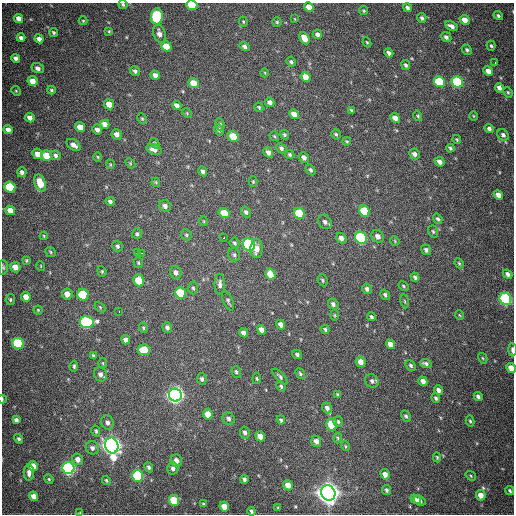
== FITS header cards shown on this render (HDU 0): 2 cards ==
NAXIS1  =                  512
NAXIS2  =                  512

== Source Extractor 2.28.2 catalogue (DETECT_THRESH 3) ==
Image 512 x 512 px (HDU 0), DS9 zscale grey, 1 PNG px = 1 image px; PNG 516 x 516 px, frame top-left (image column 1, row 512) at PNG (2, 3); each listed source drawn as its Kron ellipse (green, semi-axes under 4 px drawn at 4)
Background 648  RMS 19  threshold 56.1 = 3 sigma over >= 5 px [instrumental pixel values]
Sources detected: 242; all 242 listed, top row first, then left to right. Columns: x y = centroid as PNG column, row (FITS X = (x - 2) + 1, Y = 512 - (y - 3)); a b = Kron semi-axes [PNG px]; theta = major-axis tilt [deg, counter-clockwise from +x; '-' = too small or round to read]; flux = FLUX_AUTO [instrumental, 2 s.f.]
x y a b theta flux
123 4 5 3 - 1.7e+03
192 5 5 4 - 4.6e+04
309 7 5 4 - 1.1e+04
407 8 4 4 - 3.2e+03
364 11 4 4 - 1.6e+03
157 16 8 6 86 1.2e+05
498 16 5 4 - 2.7e+03
19 18 5 4 - 8.6e+03
422 18 5 4 - 2.8e+03
295 19 4 2 - 8.4e+02
465 20 5 4 - 1.1e+04
83 21 4 4 - 1.3e+03
243 22 5 4 - 1.4e+03
277 22 4 4 - 1.7e+03
451 26 7 4 -25 5.8e+03
109 31 4 4 - 1.2e+03
53 32 5 4 - 2.0e+03
159 34 9 6 -72 7.0e+03
317 34 5 4 - 5.0e+03
446 37 5 4 - 4.1e+03
21 38 4 4 - 4.0e+03
304 38 6 4 -61 1.6e+04
39 39 4 4 - 6.4e+03
367 42 5 4 - 1.4e+03
166 46 5 5 - 2.0e+04
491 46 5 4 - 2.0e+03
245 47 5 4 - 3.5e+03
467 50 5 4 - 2.5e+03
389 53 4 4 - 4.1e+03
16 58 4 4 - 4.5e+03
291 62 5 4 - 2.7e+03
495 63 3 2 - 2.2e+03
406 65 5 4 - 2.7e+03
38 68 6 5 - 4.2e+03
135 71 5 4 - 3.0e+03
488 71 5 4 - 9.8e+03
265 73 4 3 - 1.1e+03
155 75 5 4 - 6.3e+03
306 77 5 4 - 1.2e+04
32 81 5 4 - 1.4e+04
439 82 6 5 - 5.7e+04
457 82 6 5 - 1.1e+05
194 83 5 5 - 1.9e+04
499 88 5 4 - 5.7e+03
51 90 4 3 - 1.8e+03
16 91 5 4 - 1.4e+03
508 92 5 3 - 1.8e+03
270 102 5 4 - 4.6e+03
109 104 5 4 - 1.4e+04
177 105 5 4 - 5.7e+03
259 107 5 4 - 1.7e+03
351 110 4 3 - 1.8e+03
187 113 5 3 - 1.3e+03
294 114 5 4 - 1.0e+04
418 116 5 4 - 1.6e+03
473 116 5 3 - 1.1e+03
30 118 5 4 - 7.7e+03
395 118 5 4 - 8.5e+03
142 119 5 4 - 1.5e+03
105 124 4 4 - 1.1e+04
220 124 6 4 -71 2.9e+03
80 127 5 4 - 1.3e+04
97 129 5 4 - 5.1e+03
489 129 5 4 - 3.6e+03
8 130 5 4 - 7.5e+03
219 130 6 5 - 3.7e+03
117 134 5 5 - 7.1e+03
284 134 5 4 - 2.2e+03
336 134 5 4 - 1.9e+03
503 135 6 5 - 4.2e+03
233 136 6 5 - 2.4e+04
274 136 5 4 - 1.5e+03
457 139 4 3 - 1.4e+03
347 141 4 3 - 1.5e+03
155 143 6 4 -54 1.8e+03
74 145 8 5 -36 6.5e+03
281 148 6 4 -46 3.2e+03
450 148 4 3 - 2.3e+03
154 149 8 5 -15 8.6e+03
268 152 5 4 - 5.5e+03
38 154 5 5 - 1.0e+04
414 154 6 5 - 5.0e+03
55 155 5 4 - 3.1e+03
290 155 5 4 - 2.2e+03
46 156 5 5 - 2.6e+04
98 157 4 3 - 1.2e+03
304 157 5 4 - 5.3e+03
440 162 5 4 - 5.9e+03
130 163 6 4 -48 1.7e+03
110 164 5 3 - 1.2e+03
311 170 6 4 -56 2.6e+03
203 171 5 4 - 4.1e+03
22 172 5 4 - 4.2e+03
156 182 4 4 - 1.4e+03
253 182 5 4 - 1.5e+03
40 183 9 5 -70 2.4e+04
10 187 5 5 - 6.1e+04
498 195 5 4 - 8.6e+03
110 201 5 4 - 3.3e+03
165 206 6 5 - 4.3e+03
10 210 5 4 - 1.0e+04
364 211 6 5 - 5.0e+04
246 212 6 4 -51 3.2e+03
224 213 6 5 - 2.0e+04
299 213 6 5 - 4.5e+04
438 219 5 4 - 2.4e+03
203 221 5 3 - 1.0e+03
325 222 7 6 - 4.6e+03
433 231 6 4 -72 2.0e+03
137 234 5 5 - 2.3e+03
186 235 6 5 - 2.0e+03
44 236 4 4 - 1.1e+03
378 236 7 5 -48 7.3e+03
224 238 3 2 - 3.3e+03
341 238 6 4 -54 5.4e+03
361 238 6 5 - 1.6e+05
395 241 5 4 - 1.4e+03
235 243 5 5 - 2.4e+03
249 245 6 6 - 1.9e+05
117 246 5 5 - 2.6e+03
257 249 9 6 88 9.0e+03
426 250 5 5 - 3.3e+03
50 252 6 4 -40 1.6e+03
137 253 3 2 - 4.1e+03
142 253 3 2 - 1.9e+04
234 255 7 6 - 2.8e+03
27 260 4 4 - 1.6e+03
138 263 5 4 - 1.8e+03
459 263 5 4 - 1.6e+03
41 266 5 3 - 1.0e+03
3 267 7 4 -87 2.0e+03
15 267 5 5 - 1.0e+04
102 271 5 4 - 1.6e+03
176 272 6 5 - 4.8e+03
270 274 6 5 - 1.4e+04
508 274 5 4 - 4.1e+03
415 277 5 4 - 2.6e+03
139 280 6 5 - 2.4e+04
323 280 6 4 -67 1.8e+03
220 284 10 5 89 4.8e+03
403 286 5 3 - 1.7e+03
193 288 6 4 -86 2.1e+03
367 289 5 4 - 3.5e+03
181 293 6 5 - 5.1e+04
67 294 5 5 - 9.4e+03
83 295 6 5 - 6.3e+04
385 295 6 4 -56 2.8e+03
26 297 5 4 - 9.0e+03
505 299 6 5 - 1.9e+05
10 300 5 4 - 1.7e+03
228 301 10 5 -67 3.1e+03
405 301 7 3 -81 1.4e+03
333 304 6 5 - 4.4e+03
100 307 6 4 -46 1.3e+03
38 310 4 4 - 1.3e+03
119 311 2 2 - 2.4e+03
335 315 5 3 - 1.4e+03
459 315 5 3 - 1.1e+03
371 317 4 3 - 2.5e+03
87 322 7 6 - 2.0e+05
281 325 5 4 - 6.0e+03
167 327 5 4 - 3.6e+03
143 328 5 4 - 1.6e+03
325 329 5 4 - 2.0e+03
261 330 5 4 - 7.0e+03
243 333 5 4 - 5.6e+03
126 340 5 4 - 5.8e+03
18 343 6 5 - 9.0e+04
390 344 5 4 - 7.4e+03
144 350 6 5 - 2.4e+04
512 350 6 3 -88 5.3e+03
297 354 5 4 - 2.8e+03
93 355 4 3 - 1.6e+03
483 358 5 4 - 1.5e+03
361 362 5 4 - 8.6e+03
103 363 5 3 - 1.3e+03
426 364 6 4 -22 3.3e+03
411 365 6 4 -48 2.4e+03
74 366 5 3 - 2.1e+03
511 368 5 4 - 1.2e+04
236 372 6 5 - 2.3e+03
100 374 7 6 - 5.6e+03
300 374 6 4 -52 2.0e+03
280 377 10 4 -47 2.7e+03
202 379 6 4 -78 2.8e+03
257 379 5 3 - 1.4e+03
372 381 7 6 - 3.6e+03
423 381 5 4 - 7.0e+03
281 386 5 4 - 1.9e+03
438 390 5 4 - 4.9e+03
175 395 6 6 - 6.5e+05
338 395 4 3 - 1.9e+03
478 397 5 3 - 3.8e+03
436 398 5 3 - 2.4e+03
2 399 4 2 - 1.5e+03
327 408 5 5 - 4.6e+03
208 414 5 4 - 1.3e+04
406 416 6 4 -62 2.5e+03
228 419 6 6 - 3.9e+03
16 420 4 4 - 4.0e+03
281 420 4 4 - 2.2e+03
470 421 5 3 - 1.8e+03
107 422 7 6 - 5.0e+03
338 422 5 4 - 2.3e+03
331 424 6 5 - 2.9e+04
96 431 6 4 -76 2.2e+03
245 433 6 5 - 3.4e+03
260 436 5 4 - 1.1e+04
338 438 5 3 - 1.3e+03
19 439 5 4 - 2.7e+03
316 441 5 5 - 6.9e+03
112 445 8 6 -71 9.0e+05
345 446 5 3 - 1.2e+03
92 448 7 6 - 4.2e+03
437 457 5 4 - 1.6e+03
78 459 6 5 - 7.3e+03
176 461 6 5 - 6.8e+03
33 466 5 5 - 1.5e+04
149 467 5 4 - 2.8e+03
68 468 6 6 - 3.0e+05
173 468 6 5 - 3.9e+03
29 473 8 5 -89 5.6e+03
385 474 5 4 - 7.0e+03
138 476 6 5 - 1.1e+05
471 476 6 3 -37 1.5e+03
49 479 5 4 - 1.6e+03
244 479 4 3 - 3.1e+03
106 480 5 3 - 1.5e+03
288 485 5 4 - 1.0e+04
387 490 5 4 - 2.6e+03
510 491 5 3 - 2.1e+03
328 493 8 7 - 1.3e+06
481 495 5 4 - 1.2e+04
34 496 5 4 - 8.9e+03
416 499 6 3 -37 3.5e+03
174 500 5 5 - 3.8e+04
420 501 6 4 -33 7.6e+03
203 504 4 3 - 1.5e+03
224 506 5 4 - 1.3e+04
278 508 3 3 - 1.1e+03
251 511 4 3 - 2.4e+03
80 513 3 3 - 1.0e+03
At the frame edge (FLAGS 8, measured only in part): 7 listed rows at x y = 123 4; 192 5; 3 267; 512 350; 511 368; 2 399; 80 513